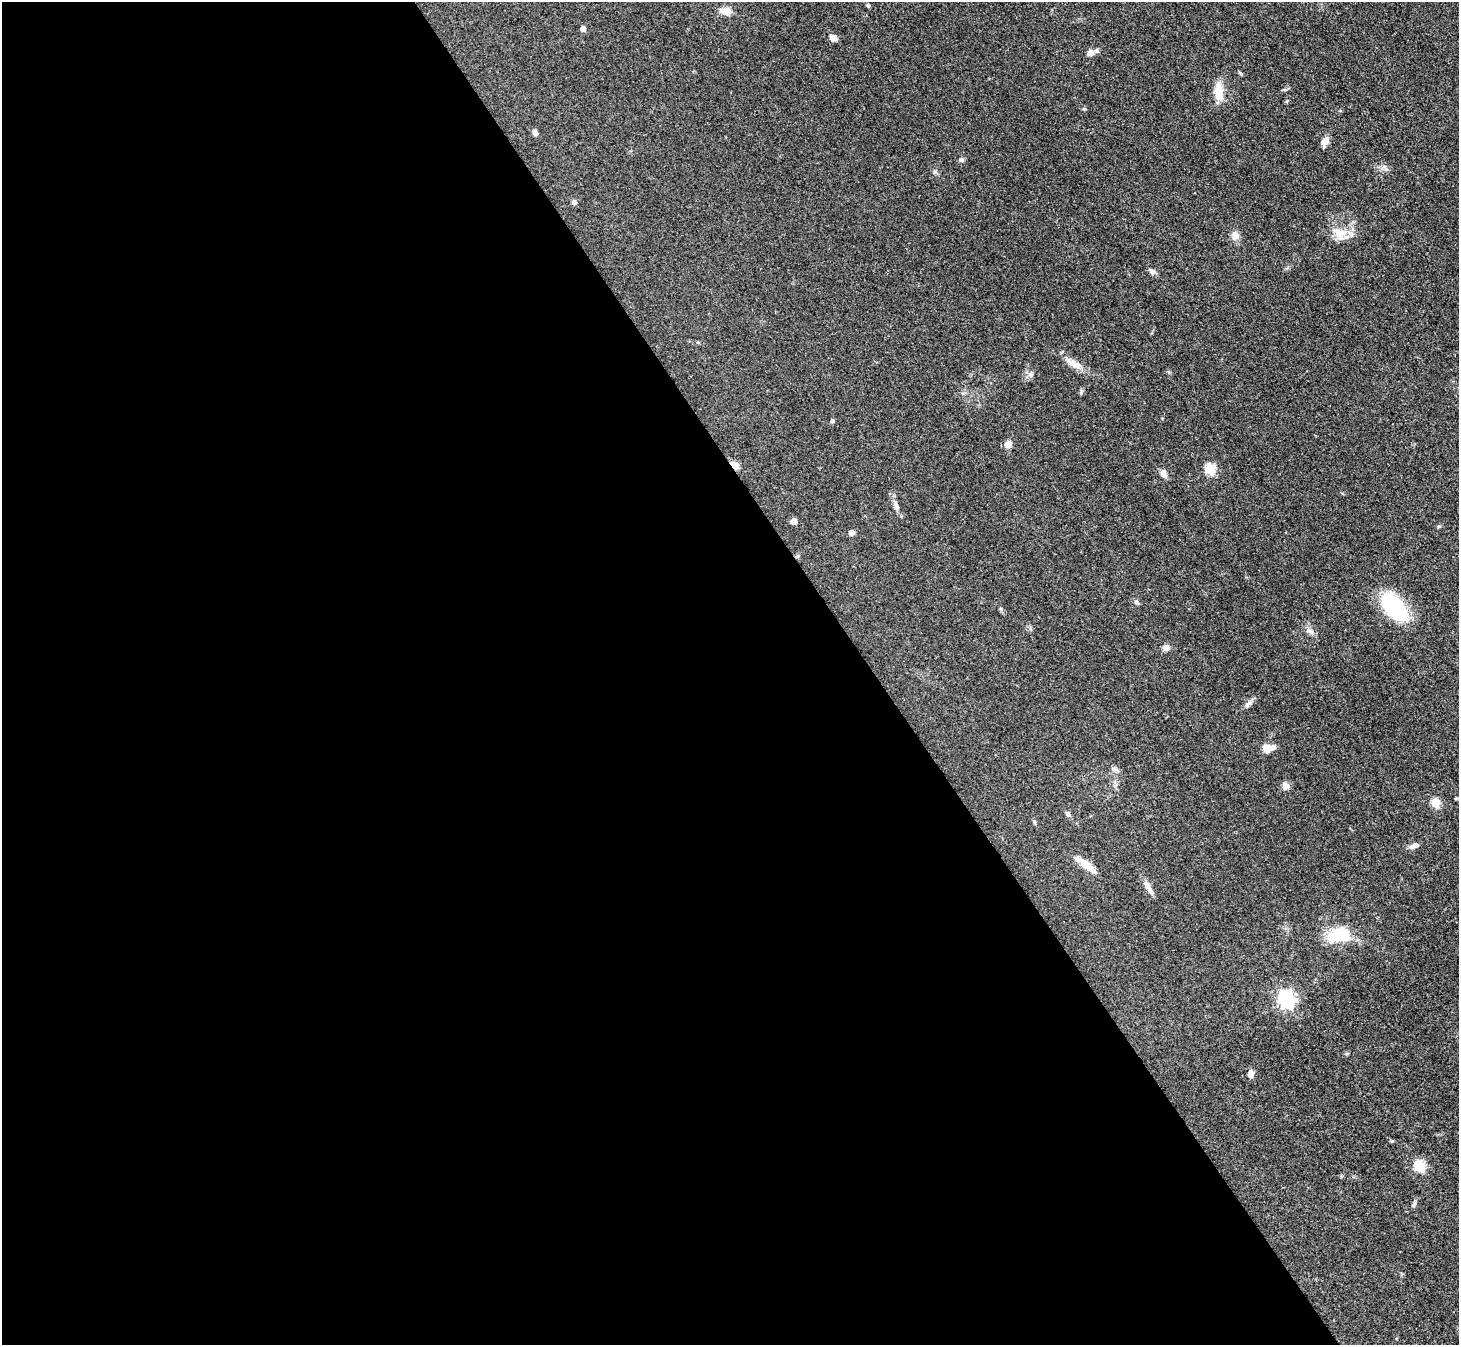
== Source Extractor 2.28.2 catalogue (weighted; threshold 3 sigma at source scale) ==
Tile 9 of 4 x 4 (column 1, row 3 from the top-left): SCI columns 2-1458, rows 1639-2981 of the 5832 x 5824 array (HDU 1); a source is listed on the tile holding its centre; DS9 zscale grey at full resolution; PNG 1461 x 1347 px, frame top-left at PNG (2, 2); no overlay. Shown black and unused: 60% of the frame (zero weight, under 3 of 4 exposures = <1% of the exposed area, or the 3 px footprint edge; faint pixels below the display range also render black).
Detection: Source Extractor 2.28.2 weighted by HDU 2 'WHT'; one run over the whole footprint, this tile lists its part. Background 0.0504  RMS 0.005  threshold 0.0223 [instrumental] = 3 sigma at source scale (4.5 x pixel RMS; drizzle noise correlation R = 1.50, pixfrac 1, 0.05/0.05 arcsec/px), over >= 5 px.
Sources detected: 44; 2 inside a brighter listed object's ellipse — not listed separately; the other 42 listed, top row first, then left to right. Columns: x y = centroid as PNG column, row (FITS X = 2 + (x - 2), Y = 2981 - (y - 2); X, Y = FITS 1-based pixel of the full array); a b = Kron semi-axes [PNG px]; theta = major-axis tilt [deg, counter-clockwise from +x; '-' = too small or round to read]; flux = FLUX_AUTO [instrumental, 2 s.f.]
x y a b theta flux
868 6 6 4 -66 0.68
725 11 12 7 -9 5.6
583 29 4 4 - 3.1
833 38 8 7 - 2.7
1090 53 9 8 - 2.3
1219 92 25 9 -85 7.3
535 133 7 5 -64 1.8
1325 141 11 7 46 2.9
961 160 6 6 - 1.1
574 202 6 6 - 1.1
1339 233 20 15 -37 7.9
1235 236 13 9 -86 2.9
1152 271 9 6 -19 1.5
1074 364 26 9 -32 5.5
1031 374 8 6 89 1.4
1081 392 7 5 75 0.86
832 421 5 4 - 0.9
1008 444 9 8 - 2.5
735 465 10 7 -27 3.2
1210 469 5 5 - 32
1163 474 12 7 -60 2.2
896 506 10 6 -68 1.7
794 521 5 4 - 5
852 533 7 5 17 1.7
1136 602 9 4 -36 0.89
1394 607 25 14 -47 48
1310 631 11 6 -30 2
1166 648 8 8 - 2.1
1248 704 14 5 33 1.8
1267 748 10 9 - 5.1
1286 786 10 7 -81 2.4
1435 803 5 5 - 18
1068 814 7 5 -50 1.3
1034 822 6 4 -89 0.6
1414 846 13 6 19 2.1
1087 866 25 8 -38 7.1
1148 887 21 6 -60 3.1
1339 935 26 16 10 18
1286 1000 7 6 - 160
1251 1074 6 5 - 4.1
1420 1166 6 5 - 38
1414 1205 9 4 57 0.97
Overlapping masked pixels (flux is a lower limit): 1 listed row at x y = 735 465
Unlisted compact peaks at least as high as the median listed source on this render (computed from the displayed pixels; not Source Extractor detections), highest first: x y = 1439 526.